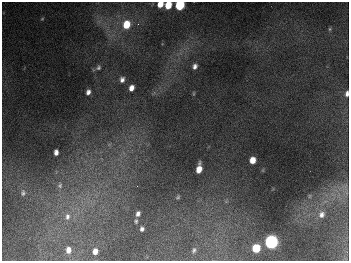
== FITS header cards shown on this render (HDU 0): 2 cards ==
NAXIS1  =                  347
NAXIS2  =                  259

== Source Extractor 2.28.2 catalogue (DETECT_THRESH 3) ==
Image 347 x 259 px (HDU 0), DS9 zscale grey, 1 PNG px = 1 image px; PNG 351 x 263 px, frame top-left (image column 1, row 259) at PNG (2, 2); no overlay
Background 672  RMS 50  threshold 151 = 3 sigma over >= 5 px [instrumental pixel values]
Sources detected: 33; all 33 listed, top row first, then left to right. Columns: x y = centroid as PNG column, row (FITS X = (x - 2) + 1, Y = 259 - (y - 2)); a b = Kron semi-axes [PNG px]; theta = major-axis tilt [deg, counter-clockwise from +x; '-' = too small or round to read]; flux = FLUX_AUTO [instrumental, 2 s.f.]
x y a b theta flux
160 4 6 5 - 3.8e+04
168 5 6 5 - 6.4e+04
180 5 6 5 - 2.6e+05
42 19 5 3 - 3.1e+03
138 24 4 4 - 4.7e+03
126 25 8 7 - 8.4e+04
330 29 5 5 - 4.7e+03
195 66 6 5 - 1.3e+04
98 67 8 6 57 8.6e+03
122 79 7 6 - 1.4e+04
131 88 6 4 65 2.3e+04
88 92 5 4 - 1.3e+04
194 93 5 3 - 3.5e+03
347 94 6 4 83 1.2e+04
56 152 5 4 - 1.5e+04
252 160 6 5 - 3.6e+04
199 169 8 5 80 4.3e+04
60 185 9 7 82 1.3e+04
137 186 2 2 - 1.6e+03
345 186 10 5 12 1.2e+04
23 193 9 7 89 1.1e+04
309 196 6 4 89 3.9e+03
178 197 5 4 - 4.9e+03
138 214 6 5 - 1.3e+04
321 214 9 8 - 1.8e+04
67 216 10 8 85 2.2e+04
136 221 5 4 - 5.2e+03
142 229 5 4 - 9.0e+03
271 242 7 6 - 1.1e+06
256 248 6 5 - 1.2e+05
68 250 6 4 88 1.9e+04
194 250 6 4 71 6.5e+03
95 251 5 4 - 2.0e+04
At the frame edge (FLAGS 8, measured only in part): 4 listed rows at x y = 160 4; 168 5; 180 5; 347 94